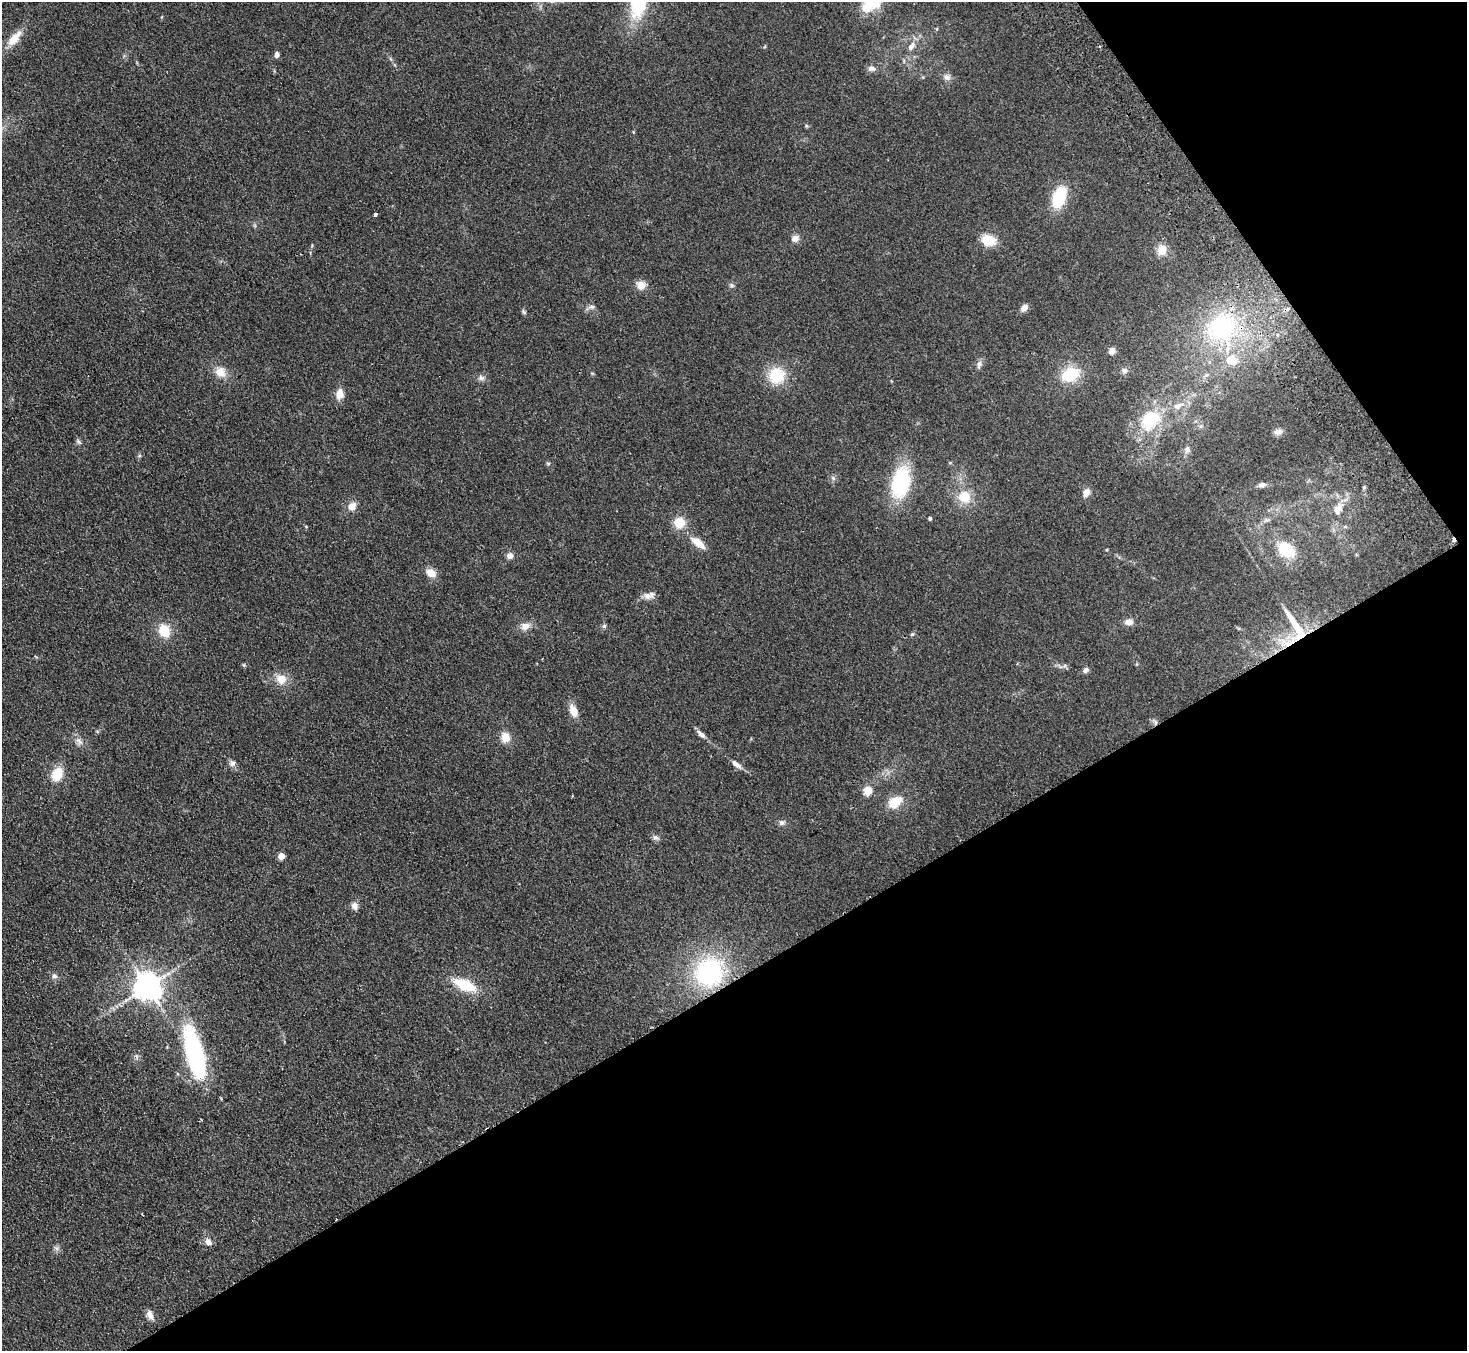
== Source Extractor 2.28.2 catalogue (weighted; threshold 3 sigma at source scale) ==
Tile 12 of 4 x 4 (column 4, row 3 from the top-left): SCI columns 4445-5909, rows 1542-2890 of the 5958 x 5920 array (HDU 1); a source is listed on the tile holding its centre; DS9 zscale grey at full resolution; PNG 1469 x 1353 px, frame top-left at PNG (2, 2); no overlay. Shown black and unused: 33% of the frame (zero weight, under 2 of 3 exposures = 3% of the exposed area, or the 3 px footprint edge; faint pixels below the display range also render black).
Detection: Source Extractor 2.28.2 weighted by HDU 2 'WHT'; one run over the whole footprint, this tile lists its part. Background 0.153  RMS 0.013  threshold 0.0573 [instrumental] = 3 sigma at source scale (4.5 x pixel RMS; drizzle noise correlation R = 1.50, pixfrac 1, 0.05/0.05 arcsec/px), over >= 5 px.
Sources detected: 79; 1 cosmic-ray / hot-pixel residue — not listed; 1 inside a brighter listed object's ellipse — not listed separately; the other 77 listed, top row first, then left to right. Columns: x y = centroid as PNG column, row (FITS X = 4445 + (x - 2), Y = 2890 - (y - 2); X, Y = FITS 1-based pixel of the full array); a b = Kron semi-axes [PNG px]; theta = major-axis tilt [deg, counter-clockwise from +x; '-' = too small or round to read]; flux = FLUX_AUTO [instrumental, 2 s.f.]
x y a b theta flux
638 2 28 15 82 94
870 3 26 23 64 36
14 38 25 10 50 17
911 46 12 7 52 7.7
277 55 6 5 - 5.1
391 59 6 4 -70 1.8
871 68 11 7 -9 5.2
947 77 9 8 - 5.6
1059 198 18 11 71 56
375 214 4 3 - 5.1
795 238 9 8 - 6.7
988 240 14 10 -19 25
1162 250 12 10 69 13
641 285 11 10 - 10
731 285 7 6 - 2.5
592 307 9 5 -6 3.2
1024 308 8 6 45 7.3
524 312 7 5 -50 2.1
1222 328 41 38 41 130
1112 351 6 6 - 7.5
979 364 11 6 75 4.2
1124 370 8 7 - 3.3
220 372 12 11 - 14
1070 374 16 11 25 50
777 375 16 15 - 44
481 378 8 7 - 4.1
339 394 11 8 85 13
1178 406 13 7 25 8.8
1150 420 24 18 56 56
1278 432 10 7 4 4.8
78 442 9 5 -45 2.6
1187 450 9 8 - 4.3
548 463 6 4 -1 1.5
901 482 31 18 76 97
1262 485 10 6 12 3.9
1086 492 9 7 57 7.6
964 497 15 14 - 24
352 506 12 9 45 8.7
1338 509 14 9 64 14
930 518 4 4 - 2.5
679 523 14 13 - 19
698 543 18 7 -38 17
1286 549 17 13 -35 41
510 556 8 7 - 5.6
431 573 11 9 -38 12
648 596 15 8 -9 7.7
1129 622 10 7 0 7
525 626 12 10 17 8.9
604 626 6 5 - 2.2
1297 628 38 7 -58 39
164 631 13 11 -64 27
912 634 6 4 43 1.7
1283 643 15 7 -89 11
244 665 5 5 - 1.6
1086 670 8 6 43 3.6
281 679 12 11 - 15
573 710 15 9 -70 12
701 734 12 5 -41 6.1
506 737 11 10 - 14
79 741 13 6 -49 6.1
232 763 9 8 - 4.4
736 764 14 6 -38 6.7
57 774 13 10 62 26
867 791 5 5 - 43
895 802 14 9 33 27
782 823 8 7 - 3.7
656 838 9 6 -30 3.7
281 856 4 4 - 21
354 906 9 8 - 5.8
709 972 30 28 36 140
54 976 8 6 -13 3.3
465 985 22 10 -22 43
147 987 8 8 - 1700
194 1054 63 19 -75 150
336 1219 3 2 - 1.2
208 1242 9 7 -53 7.1
150 1315 12 7 -65 7.5
Overlapping masked pixels (flux is a lower limit): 2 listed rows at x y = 1297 628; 336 1219
Isophote crosses this tile's border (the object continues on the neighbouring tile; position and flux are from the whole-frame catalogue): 2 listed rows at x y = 638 2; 870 3